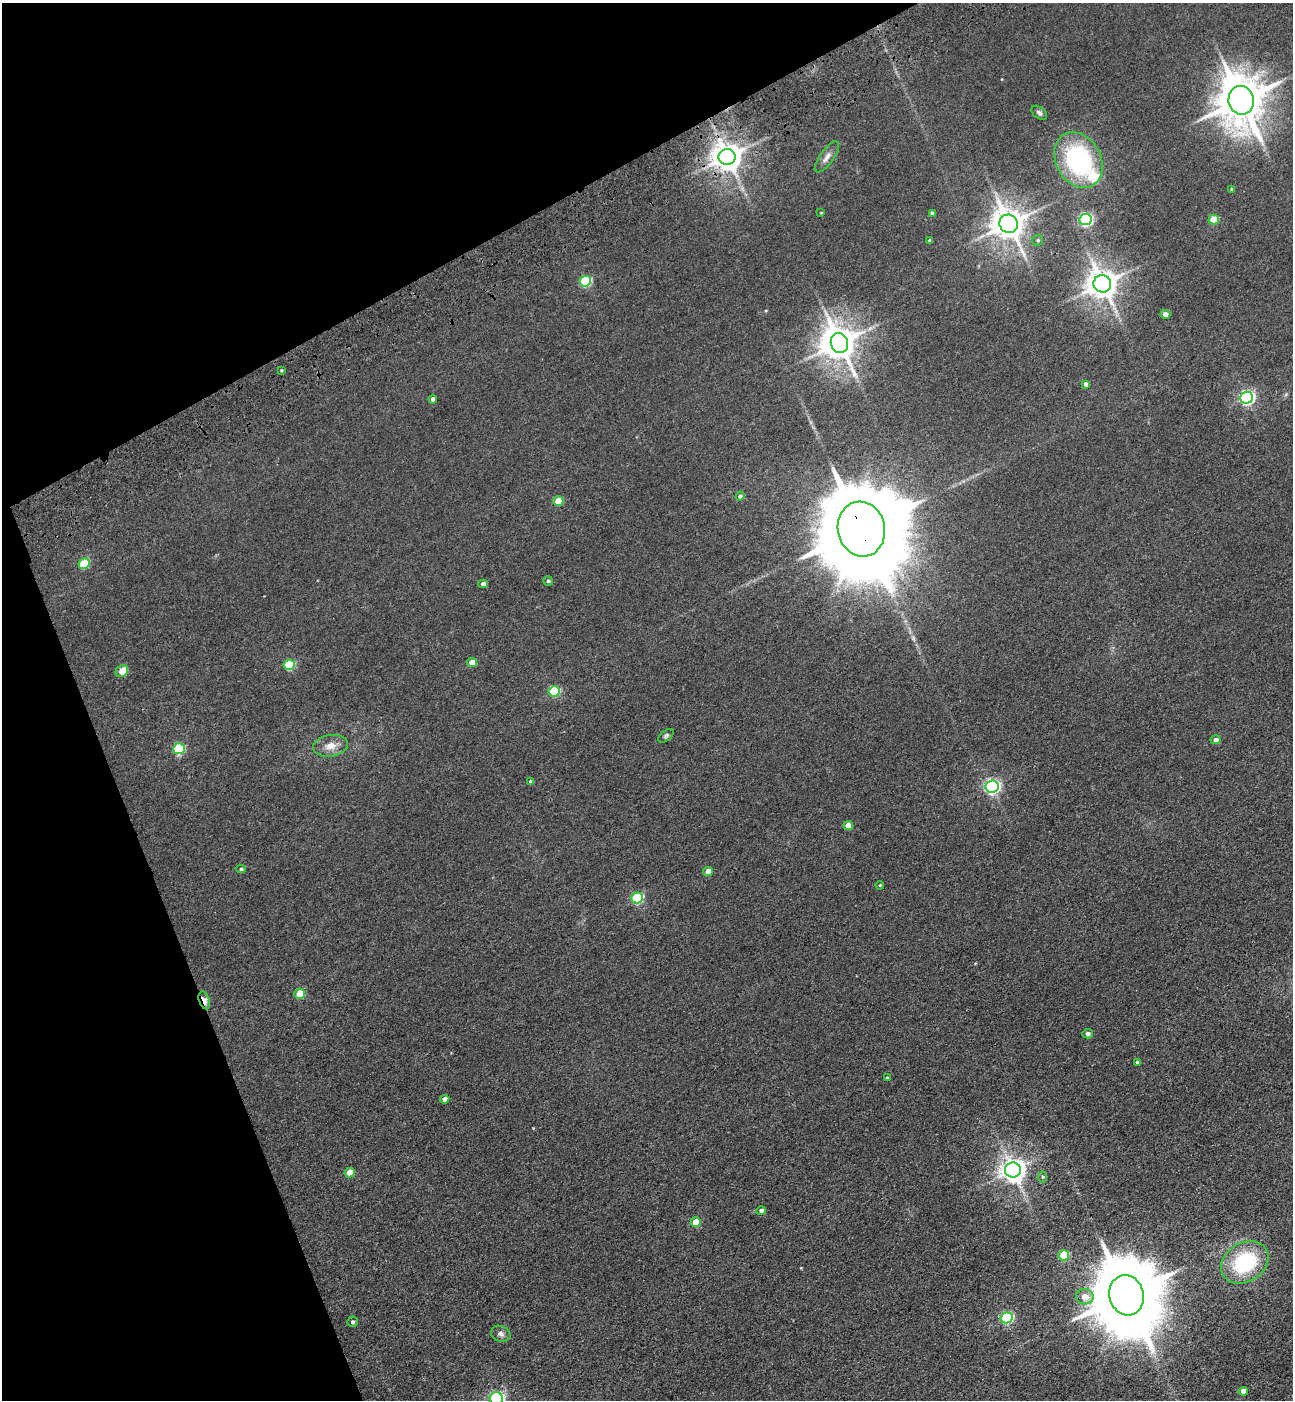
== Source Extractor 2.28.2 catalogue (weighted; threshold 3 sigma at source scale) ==
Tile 5 of 4 x 4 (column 1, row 2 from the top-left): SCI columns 347-1637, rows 2908-4305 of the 5727 x 5814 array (HDU 1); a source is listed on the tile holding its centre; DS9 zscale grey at full resolution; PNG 1295 x 1402 px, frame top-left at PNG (2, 3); each listed source drawn as its Kron ellipse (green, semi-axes under 4 px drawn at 4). Shown black and unused: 22% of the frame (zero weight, under 3 of 4 exposures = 6% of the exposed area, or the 3 px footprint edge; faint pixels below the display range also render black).
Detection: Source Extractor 2.28.2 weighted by HDU 2 'WHT'; one run over the whole footprint, this tile lists its part. Background 0.0395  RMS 0.0066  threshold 0.0299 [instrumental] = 3 sigma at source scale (4.5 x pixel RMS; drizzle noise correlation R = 1.50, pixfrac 1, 0.05/0.05 arcsec/px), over >= 5 px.
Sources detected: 65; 1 too faint to see at this stretch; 1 inside a brighter object's white glare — neither listed nor drawn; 1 inside a brighter listed object's ellipse — not listed separately; the other 62 listed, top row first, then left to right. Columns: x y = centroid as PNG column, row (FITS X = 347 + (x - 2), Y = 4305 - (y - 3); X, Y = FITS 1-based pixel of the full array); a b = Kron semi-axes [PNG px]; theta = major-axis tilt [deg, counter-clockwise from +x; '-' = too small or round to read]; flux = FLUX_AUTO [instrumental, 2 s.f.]
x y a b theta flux
1241 100 14 12 -79 2800
1039 113 9 5 -38 1.7
727 157 8 8 - 990
827 157 18 6 54 4
1078 160 29 22 -60 84
1231 189 4 3 - 0.74
821 213 3 2 - 0.46
932 213 4 3 - 1.8
1085 219 6 5 - 120
1214 219 5 5 - 16
1009 224 9 9 - 1200
930 240 4 3 - 1.4
1038 240 6 5 - 1
585 281 6 5 - 56
1102 284 9 8 - 990
1165 314 5 4 - 3.7
839 343 10 8 -73 1200
281 370 4 3 - 0.63
1086 384 4 4 - 2.6
1247 398 6 6 - 160
433 399 4 4 - 2.3
740 496 4 4 - 1.3
558 501 5 4 - 12
861 529 28 23 -78 19000
84 564 6 5 - 27
548 581 5 4 - 1.2
483 584 5 4 - 2.9
472 663 5 4 - 7.5
289 665 5 5 - 39
122 671 7 5 42 7.8
554 691 5 5 - 42
666 736 9 5 39 1.3
1215 740 5 4 - 2.4
330 746 17 11 8 7.1
179 749 6 5 - 51
531 782 4 3 - 1.7
992 786 6 6 - 160
848 825 5 4 - 5.5
241 869 5 4 - 1
708 871 5 4 - 6.6
880 885 4 3 - 0.61
637 898 6 5 - 59
300 994 5 5 - 15
204 1000 9 5 -72 7.4
1088 1034 5 5 - 2.1
1137 1062 4 4 - 1
887 1078 4 3 - 0.74
445 1099 5 4 - 2.8
1013 1170 8 7 - 630
350 1173 5 4 - 9.9
1042 1177 6 4 -90 0.82
761 1211 4 4 - 2.2
696 1222 5 5 - 15
1064 1255 5 5 - 29
1245 1262 25 19 32 53
1126 1295 20 17 -75 8100
1085 1297 8 7 - 6.8
1007 1318 6 5 - 81
352 1322 5 5 - 1.4
501 1334 10 7 -21 2.4
1243 1391 5 4 - 5.4
496 1398 6 6 - 120
Overlapping masked pixels (flux is a lower limit): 4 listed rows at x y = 727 157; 861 529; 179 749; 204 1000
Isophote crosses this tile's border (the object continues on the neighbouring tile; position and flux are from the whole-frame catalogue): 1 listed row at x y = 496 1398